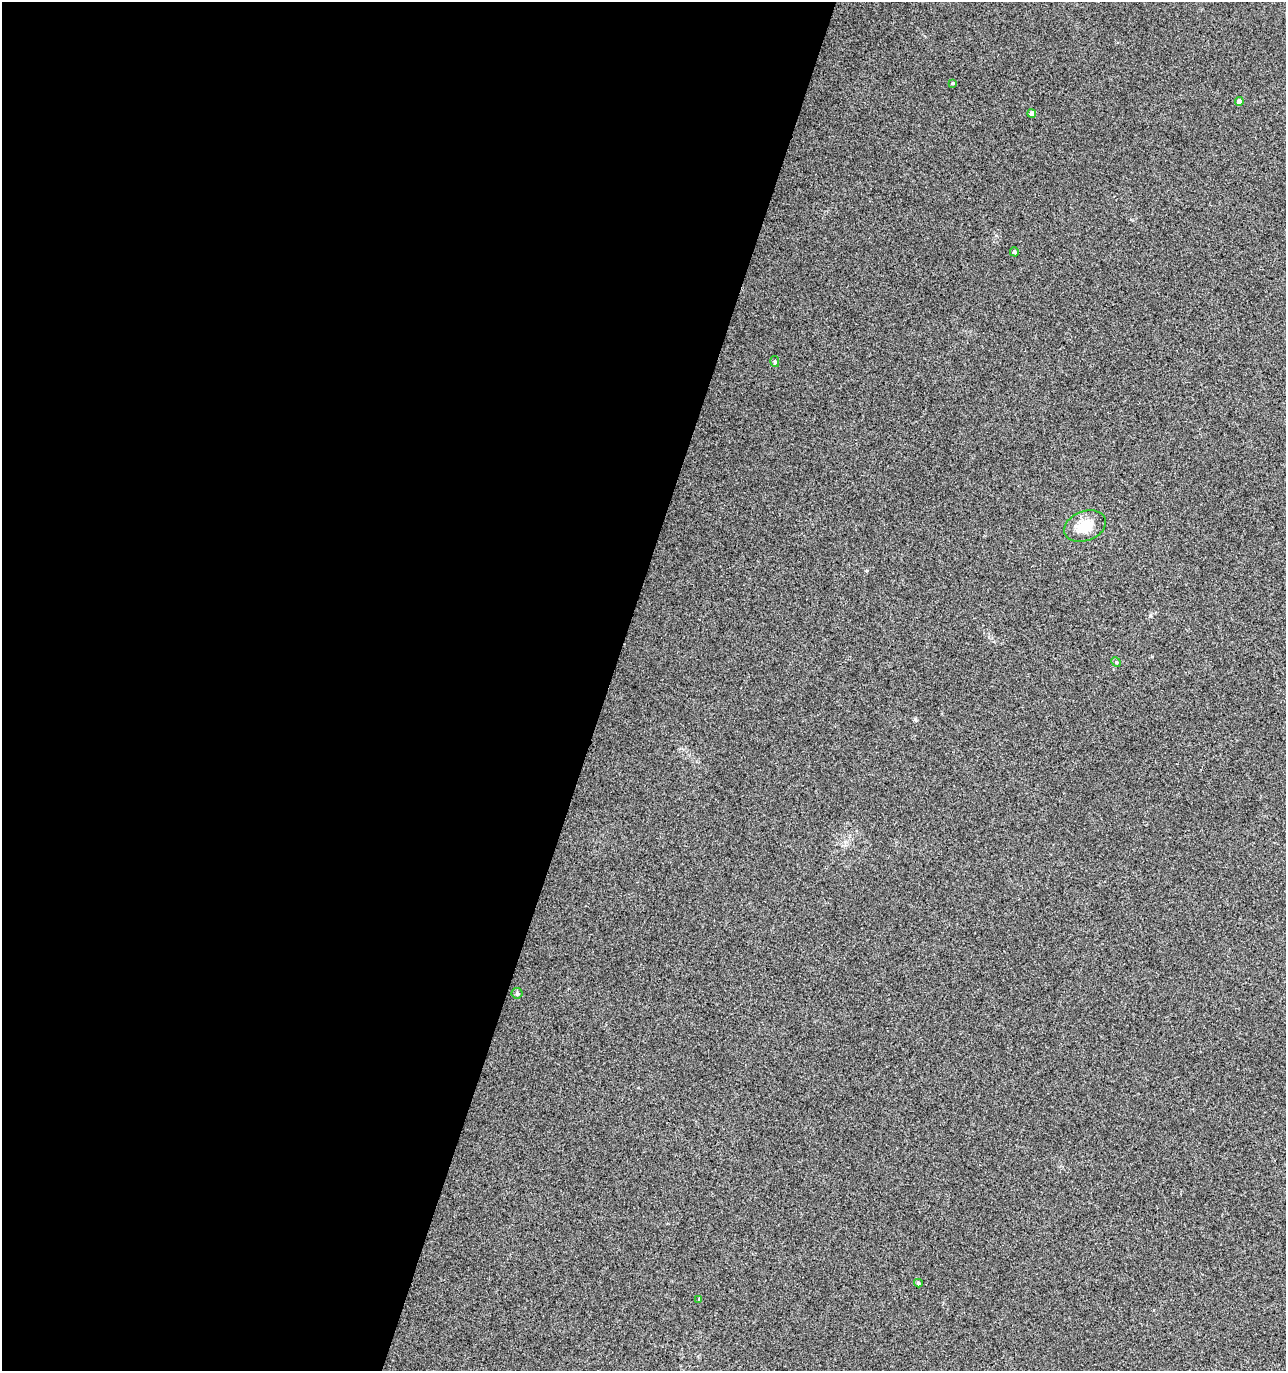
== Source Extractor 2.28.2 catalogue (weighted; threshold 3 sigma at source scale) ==
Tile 5 of 4 x 4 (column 1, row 2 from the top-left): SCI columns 277-1560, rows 2739-4107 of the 5625 x 5484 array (HDU 1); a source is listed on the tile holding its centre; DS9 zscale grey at full resolution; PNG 1288 x 1373 px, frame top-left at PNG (2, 2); each listed source drawn as its Kron ellipse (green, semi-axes under 4 px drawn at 4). Shown black and unused: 47% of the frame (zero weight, under 3 of 4 exposures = <1% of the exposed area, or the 3 px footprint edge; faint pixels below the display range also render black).
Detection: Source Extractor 2.28.2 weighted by HDU 2 'WHT'; one run over the whole footprint, this tile lists its part. Background 0.0334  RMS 0.0091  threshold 0.0407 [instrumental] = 3 sigma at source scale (4.5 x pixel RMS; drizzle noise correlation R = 1.50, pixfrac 1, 0.0396/0.0396 arcsec/px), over >= 5 px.
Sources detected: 10; all 10 listed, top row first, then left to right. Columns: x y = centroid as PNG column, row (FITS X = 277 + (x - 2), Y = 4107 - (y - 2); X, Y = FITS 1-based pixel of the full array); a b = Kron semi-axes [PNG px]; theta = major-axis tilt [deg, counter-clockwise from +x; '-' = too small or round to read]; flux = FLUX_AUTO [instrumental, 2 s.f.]
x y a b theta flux
952 83 4 3 - 0.9
1239 102 4 4 - 3.8
1032 113 4 4 - 4.2
1014 252 4 4 - 1.6
775 362 5 4 - 1.3
1085 526 21 15 20 19
1116 662 5 4 - 1.1
517 993 5 5 - 1.4
918 1283 4 3 - 1.5
699 1299 4 4 - 0.76